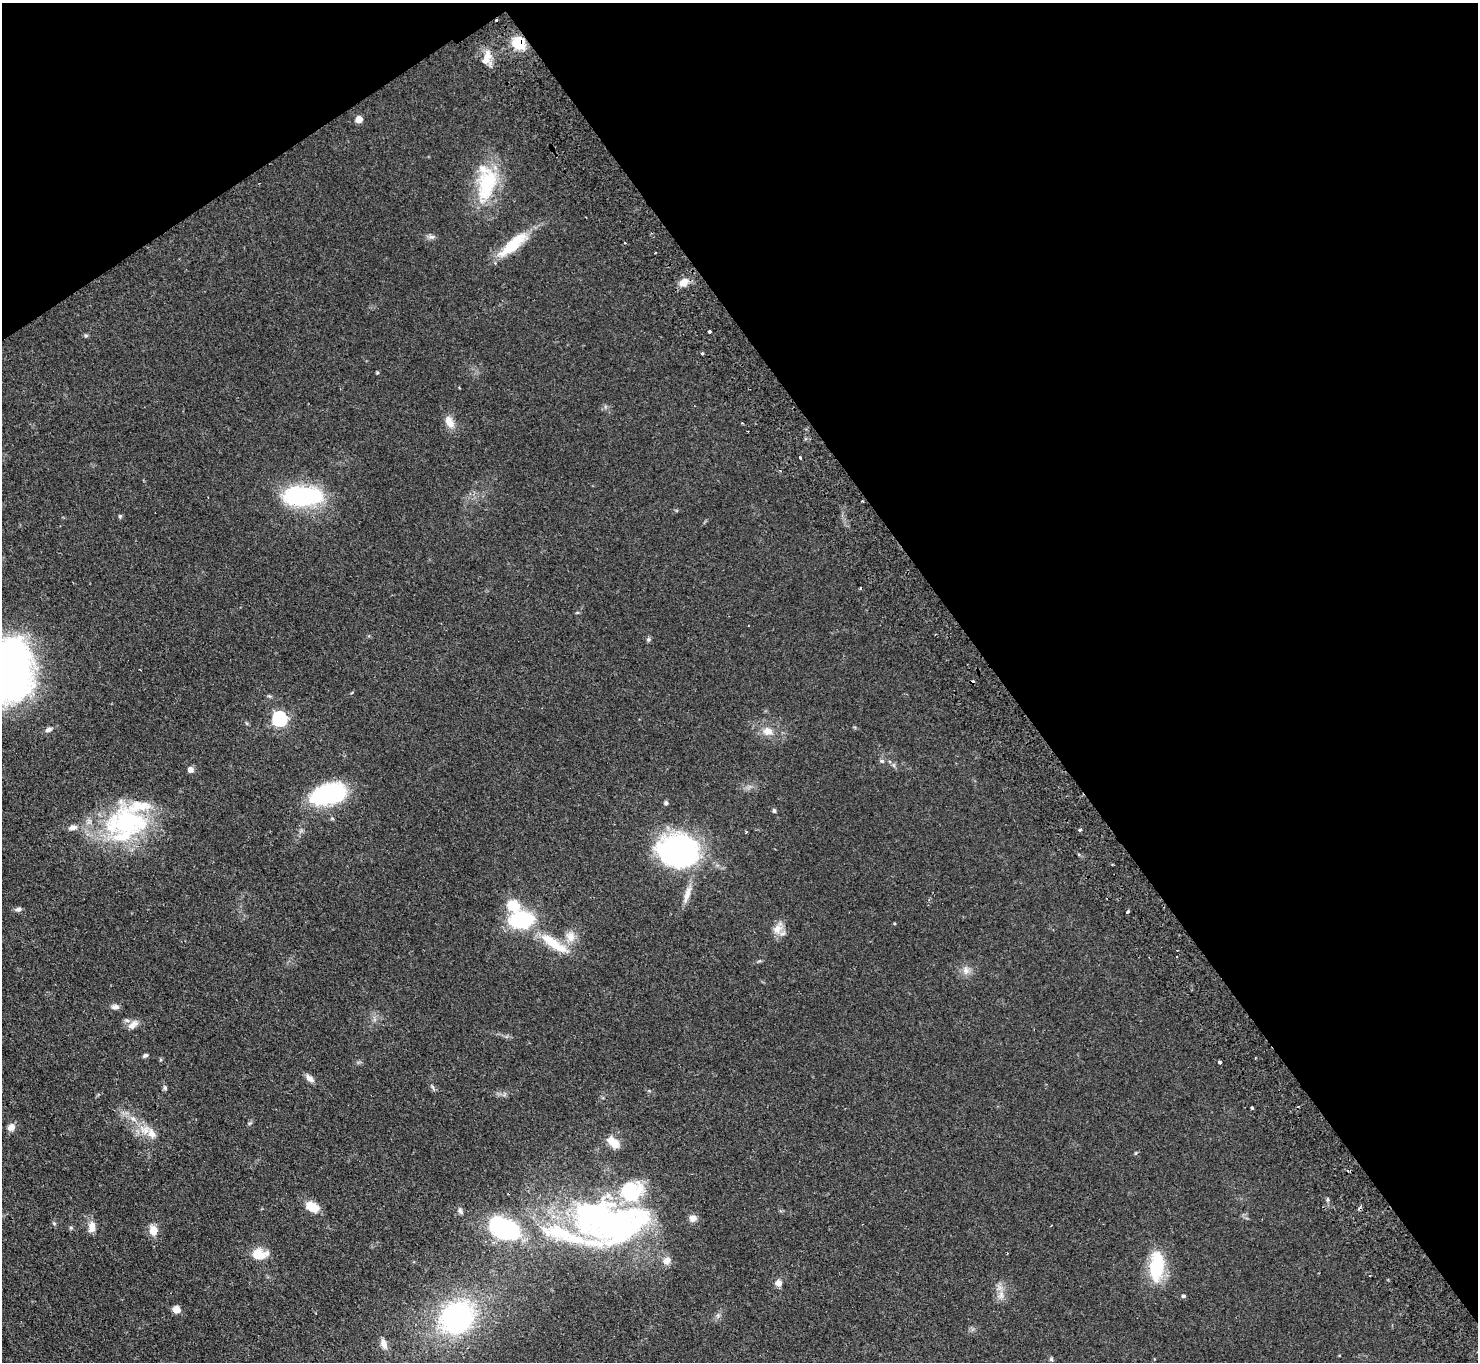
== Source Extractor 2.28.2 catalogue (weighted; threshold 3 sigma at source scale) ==
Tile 3 of 4 x 4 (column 3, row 1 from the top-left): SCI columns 3002-4477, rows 4415-5774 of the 6002 x 5970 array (HDU 1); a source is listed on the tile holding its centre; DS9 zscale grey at full resolution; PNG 1480 x 1364 px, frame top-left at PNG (2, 3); no overlay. Shown black and unused: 37% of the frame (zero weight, under 2 of 3 exposures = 3% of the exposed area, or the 3 px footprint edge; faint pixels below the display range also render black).
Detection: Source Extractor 2.28.2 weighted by HDU 2 'WHT'; one run over the whole footprint, this tile lists its part. Background 0.0872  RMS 0.0064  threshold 0.0289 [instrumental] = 3 sigma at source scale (4.5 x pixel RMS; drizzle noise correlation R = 1.50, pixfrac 1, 0.05/0.05 arcsec/px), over >= 5 px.
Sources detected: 90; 4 inside a brighter object's white glare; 9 cosmic-ray / hot-pixel residue — not listed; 12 inside a brighter listed object's ellipse — not listed separately; the other 65 listed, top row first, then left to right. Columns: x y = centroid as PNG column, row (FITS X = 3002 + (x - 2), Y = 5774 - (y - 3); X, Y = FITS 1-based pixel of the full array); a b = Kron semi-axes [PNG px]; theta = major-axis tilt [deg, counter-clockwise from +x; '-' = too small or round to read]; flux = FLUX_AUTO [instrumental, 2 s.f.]
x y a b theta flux
519 43 16 13 -50 15
488 55 13 9 -72 6.1
359 119 5 5 - 9.6
487 184 49 25 76 39
431 237 10 4 -13 1.7
625 243 3 2 - 0.6
513 244 45 13 41 22
684 282 13 10 32 5.5
709 331 3 3 - 1.1
86 335 6 4 17 0.84
702 354 3 3 - 1.3
377 373 5 3 - 0.63
449 422 16 9 -64 6.4
800 458 3 2 - 1.4
303 496 39 16 2 81
863 501 3 2 - 0.64
120 516 6 4 46 0.79
648 639 6 5 - 1.1
10 668 60 44 -82 230
140 669 2 2 - 0.6
279 719 6 6 - 120
48 729 8 6 20 2.1
768 731 12 10 -12 6.2
882 761 5 5 - 1.2
191 770 5 5 - 4.4
328 794 37 19 17 66
666 803 5 5 - 1.5
774 811 6 4 -89 1.1
126 824 55 44 13 84
1080 830 3 3 - 1.7
679 850 38 30 -7 130
687 895 25 7 73 6.2
513 905 13 11 -27 15
18 909 8 6 14 1.8
1128 912 3 3 - 2.3
521 920 18 12 5 64
777 929 14 12 41 6.3
570 937 16 12 -87 7
554 943 46 11 -34 19
966 971 12 8 -89 3.7
115 1007 10 6 0 2.4
133 1025 16 9 41 4.6
145 1055 6 5 - 1.3
1220 1062 3 3 - 1.4
310 1078 12 7 -43 3.2
433 1087 9 3 -69 0.94
165 1088 6 5 - 1.1
1252 1108 4 3 - 0.72
133 1118 8 6 -8 2.3
11 1127 10 9 - 3.4
151 1133 15 10 -62 6.8
613 1142 15 9 -39 8
312 1207 14 9 -28 11
92 1225 11 10 - 4.2
153 1230 14 11 -83 5.5
565 1235 157 47 1 130
258 1255 14 11 -19 13
1157 1266 33 16 86 33
778 1283 8 8 - 3.3
1001 1295 12 7 -90 3.9
1183 1296 4 4 - 1.3
176 1309 9 7 -18 4.4
457 1317 28 24 37 130
384 1343 13 7 -69 4.3
1051 1359 5 4 - 0.91
Overlapping masked pixels (flux is a lower limit): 1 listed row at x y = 519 43
Isophote crosses this tile's border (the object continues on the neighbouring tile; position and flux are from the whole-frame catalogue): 1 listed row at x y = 10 668